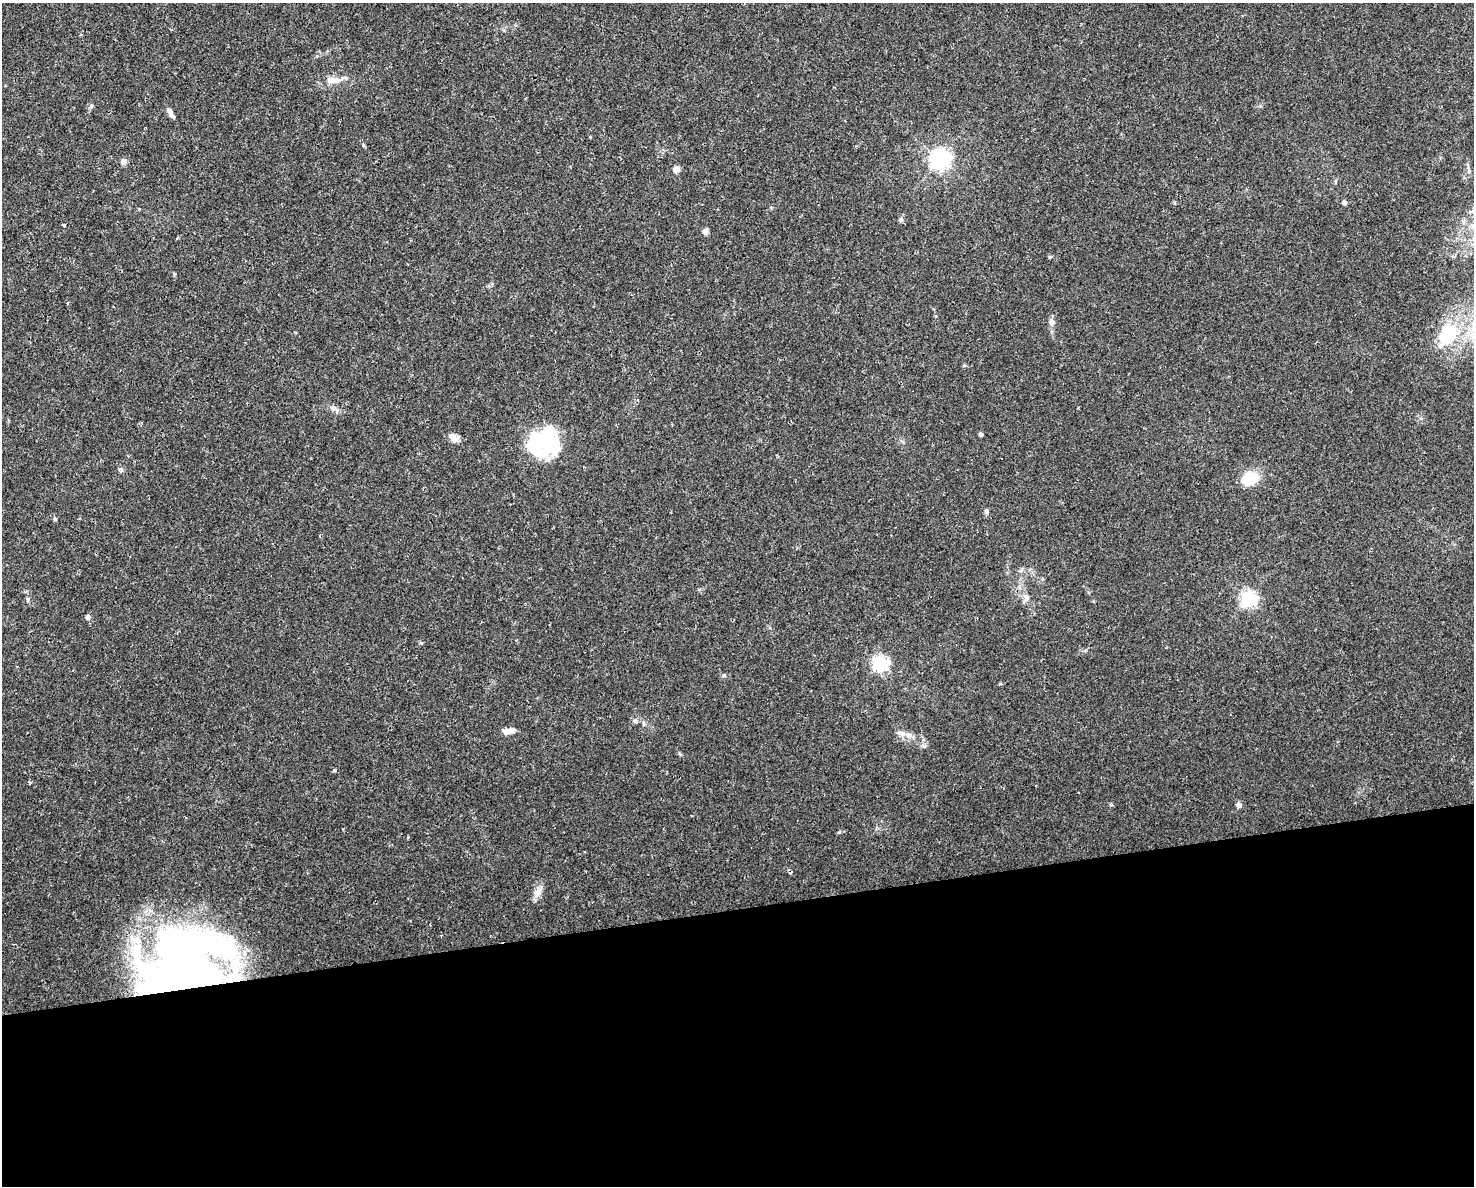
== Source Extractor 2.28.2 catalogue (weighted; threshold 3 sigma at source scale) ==
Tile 11 of 3 x 4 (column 2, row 4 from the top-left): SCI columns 1535-3006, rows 1-1184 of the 4496 x 4734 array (HDU 1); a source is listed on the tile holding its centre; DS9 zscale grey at full resolution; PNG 1476 x 1188 px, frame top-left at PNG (2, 3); no overlay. Shown black and unused: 23% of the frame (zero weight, under 2 of 3 exposures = <1% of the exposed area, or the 3 px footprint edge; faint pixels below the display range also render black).
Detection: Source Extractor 2.28.2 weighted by HDU 2 'WHT'; one run over the whole footprint, this tile lists its part. Background 0.0143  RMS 0.0026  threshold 0.0117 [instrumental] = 3 sigma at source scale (4.5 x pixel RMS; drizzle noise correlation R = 1.50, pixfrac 1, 0.0396/0.0396 arcsec/px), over >= 5 px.
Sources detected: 52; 5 inside a brighter object's white glare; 2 cosmic-ray / hot-pixel residue — not listed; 3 inside a brighter listed object's ellipse — not listed separately; the other 42 listed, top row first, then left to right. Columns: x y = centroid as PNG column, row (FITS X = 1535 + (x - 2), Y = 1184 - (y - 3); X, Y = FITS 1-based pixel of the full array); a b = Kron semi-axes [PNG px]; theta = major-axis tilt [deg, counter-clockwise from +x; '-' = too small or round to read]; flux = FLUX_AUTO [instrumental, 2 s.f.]
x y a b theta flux
332 80 18 8 1 3.2
170 113 14 5 -57 1.2
590 137 4 4 - 0.18
363 146 4 4 - 0.44
940 159 7 7 - 140
123 161 5 5 - 1.8
676 169 7 6 - 1.4
1469 171 6 4 90 0.44
1335 182 6 3 72 0.31
1344 202 4 4 - 0.96
901 219 7 5 89 0.55
64 225 4 3 - 0.9
1473 226 7 7 - 0.9
705 231 8 6 82 0.97
1050 257 5 4 - 0.3
68 303 4 3 - 0.27
1052 322 8 7 - 1.3
1448 334 33 24 67 16
333 408 10 8 -17 1.1
981 434 4 4 - 0.74
453 437 14 8 -29 1.9
552 442 33 24 -61 16
1250 478 21 15 23 6.4
986 511 7 5 88 0.54
55 519 4 4 - 0.45
1021 570 8 5 61 0.6
1026 597 10 9 - 1.4
1248 599 6 6 - 73
88 617 6 6 - 0.77
421 643 4 3 - 0.81
880 663 6 6 - 64
724 675 5 5 - 0.39
635 721 6 5 - 0.53
644 723 6 4 -88 0.43
510 731 16 7 13 1.8
902 733 14 6 -13 1.6
334 770 4 4 - 0.34
29 782 4 3 - 0.47
1111 805 5 4 - 0.37
1238 805 6 5 - 1.2
538 892 15 9 56 2
194 976 88 70 -4 150
Overlapping masked pixels (flux is a lower limit): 1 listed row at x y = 194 976
Isophote crosses this tile's border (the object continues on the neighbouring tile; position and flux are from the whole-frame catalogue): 1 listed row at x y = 1473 226